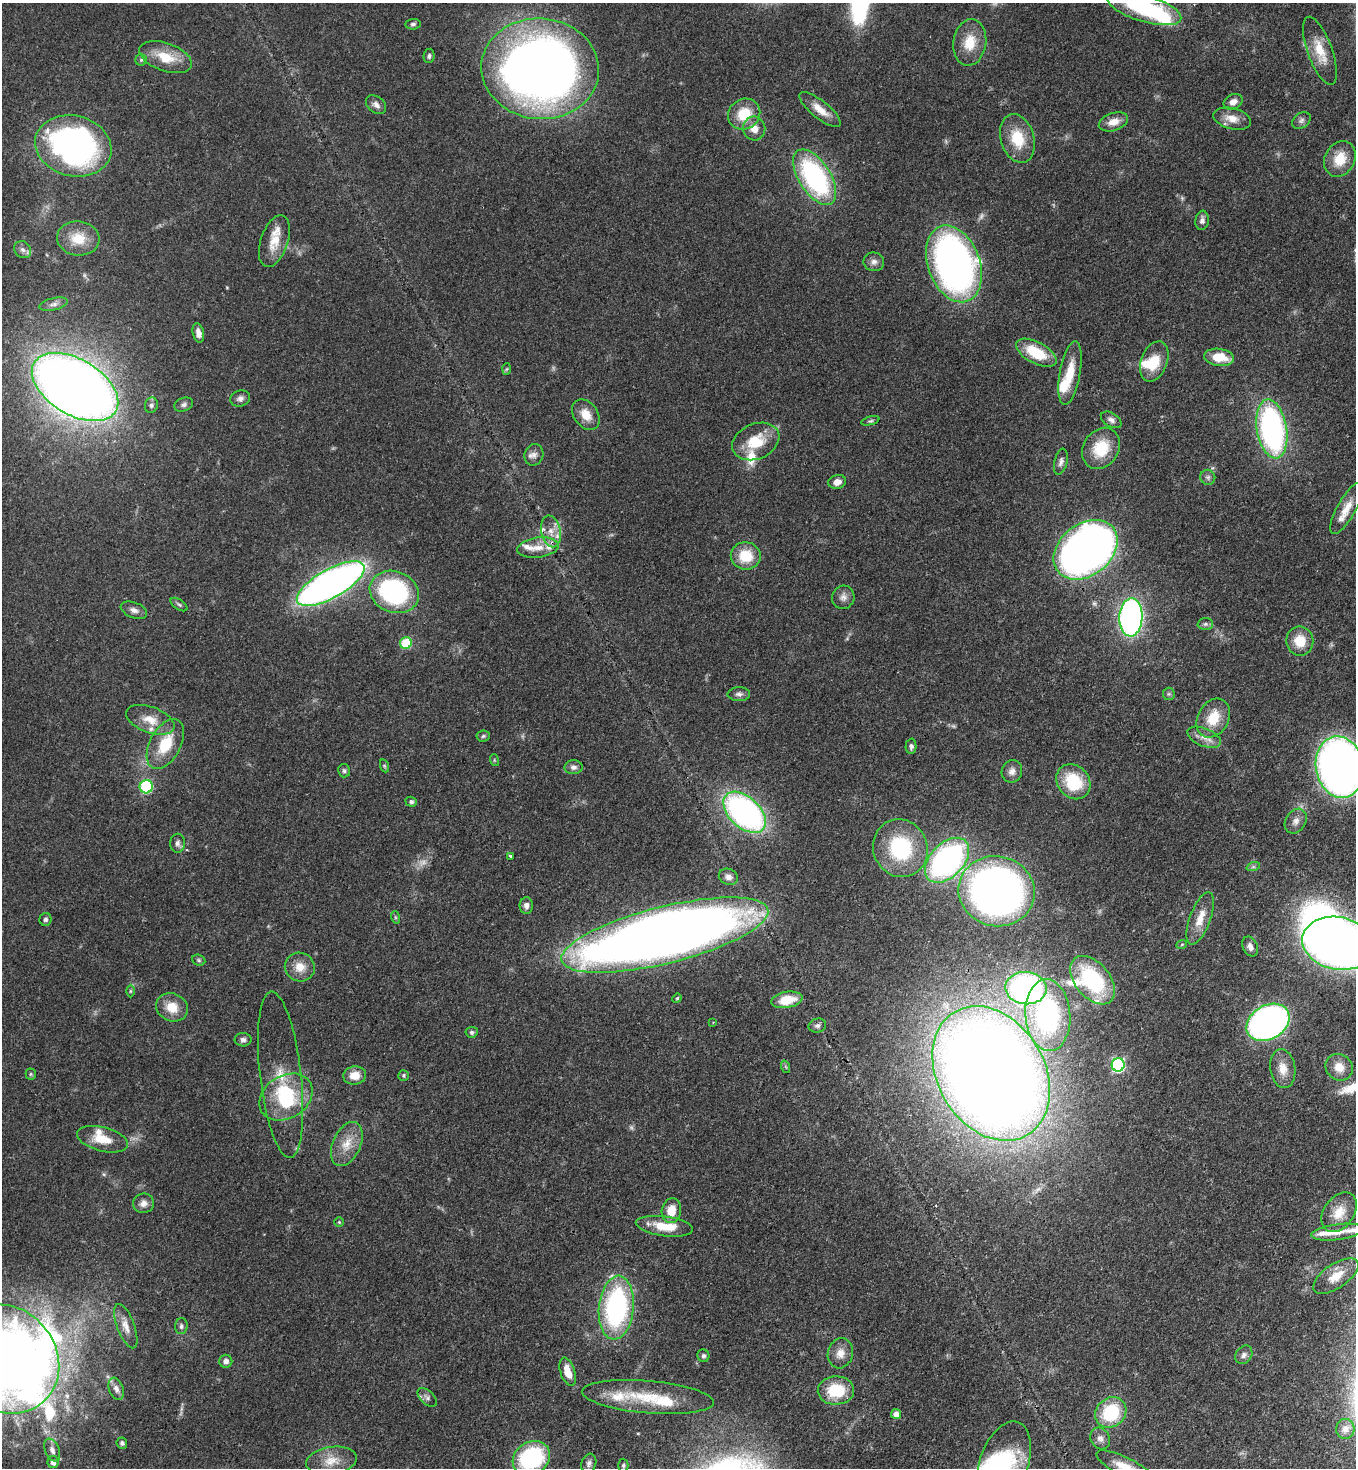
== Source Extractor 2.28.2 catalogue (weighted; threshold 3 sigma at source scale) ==
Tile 6 of 4 x 4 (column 2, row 2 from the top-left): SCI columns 1584-2937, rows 2995-4460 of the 6007 x 5986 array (HDU 1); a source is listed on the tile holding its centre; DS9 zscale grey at full resolution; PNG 1358 x 1470 px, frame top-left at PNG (2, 3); each listed source drawn as its Kron ellipse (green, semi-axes under 4 px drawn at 4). Shown black and unused: <1% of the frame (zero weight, under 3 of 4 exposures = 7% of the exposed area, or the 3 px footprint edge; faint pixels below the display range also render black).
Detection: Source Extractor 2.28.2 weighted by HDU 2 'WHT'; one run over the whole footprint, this tile lists its part. Background 0.0969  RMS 0.004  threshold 0.0181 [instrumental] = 3 sigma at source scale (4.5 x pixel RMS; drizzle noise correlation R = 1.50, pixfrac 1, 0.05/0.05 arcsec/px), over >= 5 px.
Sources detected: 184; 8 too faint to see at this stretch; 5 inside a brighter object's white glare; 1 cosmic-ray / hot-pixel residue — neither listed nor drawn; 16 inside a brighter listed object's ellipse — not listed separately; the other 154 listed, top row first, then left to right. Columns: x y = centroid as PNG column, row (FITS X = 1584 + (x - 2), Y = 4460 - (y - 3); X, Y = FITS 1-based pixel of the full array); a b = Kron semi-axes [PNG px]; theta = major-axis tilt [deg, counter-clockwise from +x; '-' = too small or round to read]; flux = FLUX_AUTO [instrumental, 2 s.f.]
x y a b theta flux
1144 8 38 13 -17 44
413 24 7 5 7 0.94
970 42 23 16 82 9.3
1320 51 36 12 -70 9.7
429 56 7 5 82 1
166 57 27 14 -20 11
141 60 6 5 - 0.7
540 69 59 50 -4 390
1233 102 10 7 25 2.8
376 105 11 8 -39 2
820 110 25 8 -39 5.5
744 114 16 15 - 12
1232 119 19 10 -14 4.8
1301 121 10 7 34 1.5
1113 122 15 9 19 4.1
754 128 12 11 - 4.1
1017 138 25 16 -73 13
73 146 38 30 -14 160
1340 159 18 15 60 9.4
815 177 31 16 -58 67
1202 220 10 6 83 1.7
78 238 21 17 -6 9.9
274 241 27 13 71 8.7
23 250 9 7 -43 1.9
874 262 10 9 - 2
954 264 40 26 -70 180
53 304 14 6 13 2.2
198 333 10 5 -77 2.6
1036 353 22 10 -28 16
1219 357 15 8 -7 9.5
1154 361 21 13 69 11
506 369 6 4 87 0.53
1070 373 32 10 80 9.9
75 387 48 27 -31 590
240 398 10 8 19 1.7
151 405 8 6 76 1.2
184 405 10 6 19 1.4
586 415 17 12 -52 6.2
1111 420 11 6 -31 1.7
870 421 9 4 15 0.75
1272 429 30 15 -81 110
756 441 24 17 23 13
1101 448 22 17 57 14
534 455 11 9 69 2.2
1061 462 13 6 77 1.8
1208 477 7 7 - 1.3
837 482 9 7 15 2.9
1346 508 29 9 61 5.7
551 531 16 9 -78 4.8
538 548 21 10 7 5.7
1086 550 35 25 38 370
746 556 15 13 -9 11
331 584 38 14 29 250
394 592 25 20 -22 65
843 597 12 11 - 2.5
179 605 9 5 -34 0.91
134 610 14 7 -20 2.2
1131 617 19 11 87 140
1205 624 7 6 - 1
1300 641 14 13 - 8.6
406 643 6 5 - 19
739 694 11 7 0 1.5
1169 694 6 6 - 0.78
1213 718 20 15 61 11
150 720 25 13 -20 7.3
483 736 7 5 6 0.82
1204 737 18 9 -22 3.9
165 744 27 15 62 14
911 746 7 5 89 1.1
494 760 6 3 -72 0.46
385 766 7 4 -70 0.61
574 767 9 7 1 1.6
1340 767 31 24 -79 310
344 771 7 6 - 0.87
1012 771 11 10 - 2.6
1073 782 19 16 -49 19
146 787 7 6 - 37
411 802 6 5 - 0.94
745 812 25 15 -43 120
1296 821 13 10 58 2.6
178 843 9 7 -90 1.5
900 848 29 27 -66 36
510 856 3 3 - 0.79
947 860 27 16 46 110
1253 867 7 4 18 0.71
728 877 10 8 -24 2
997 891 38 35 -12 210
526 906 8 6 -90 2
395 917 6 4 -71 0.56
1200 918 27 10 70 7
45 919 6 6 - 1.1
665 935 106 28 14 700
1338 943 36 26 -12 340
1182 944 5 3 - 0.45
1250 946 10 7 -66 1.9
199 960 7 5 -22 0.7
300 967 15 14 - 5.7
1093 980 28 17 -50 38
1026 988 21 16 -5 110
130 991 6 4 90 0.58
677 998 5 4 - 0.51
787 1000 15 8 10 9.5
172 1007 16 13 -24 7.2
1048 1015 36 22 -86 63
713 1022 2 2 - 0.27
1268 1022 23 17 31 200
817 1026 9 7 11 1.3
472 1032 6 5 - 0.94
243 1040 8 6 0 1.4
1118 1065 6 6 - 65
786 1067 6 4 -71 0.57
1339 1067 14 12 -41 5.9
1283 1069 19 12 -82 5.9
991 1073 71 53 -59 1100
31 1074 5 5 - 0.6
281 1075 84 20 -83 19
355 1075 11 9 5 4.9
404 1075 5 5 - 0.63
286 1097 28 21 32 24
102 1139 26 12 -14 8.6
347 1144 23 14 66 7.7
143 1203 10 9 - 2.5
671 1211 12 9 80 6.9
1339 1212 22 15 54 7.3
339 1222 5 5 - 0.55
664 1226 29 10 -7 11
1337 1232 26 7 7 5.2
1336 1276 26 12 34 7.7
616 1308 32 17 84 76
126 1326 23 8 -69 4.2
181 1326 8 6 88 1.3
840 1353 15 12 74 4.5
1244 1355 10 7 54 1.8
703 1356 6 6 - 1.1
5 1359 58 51 -45 740
226 1361 6 6 - 1.9
568 1372 15 7 -72 6.3
116 1389 11 7 -68 2.1
836 1390 18 14 2 16
427 1397 11 6 -42 1.5
648 1397 66 16 -5 20
1111 1412 16 14 43 24
896 1414 5 5 - 2.9
1345 1429 10 9 - 1.9
1100 1438 11 9 -62 2.3
122 1443 6 5 - 0.99
52 1450 12 7 -67 2.2
531 1458 19 16 31 46
331 1461 25 14 9 7.6
53 1462 6 5 - 2.2
589 1463 10 7 72 1.5
623 1465 7 5 88 0.83
1004 1465 45 24 71 39
1126 1467 32 9 -27 8.6
Overlapping masked pixels (flux is a lower limit): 2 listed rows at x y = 1086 550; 665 935
Isophote crosses this tile's border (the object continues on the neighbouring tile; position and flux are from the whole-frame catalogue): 7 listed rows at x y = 1144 8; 1340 767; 1338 943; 5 1359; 531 1458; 1004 1465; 1126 1467